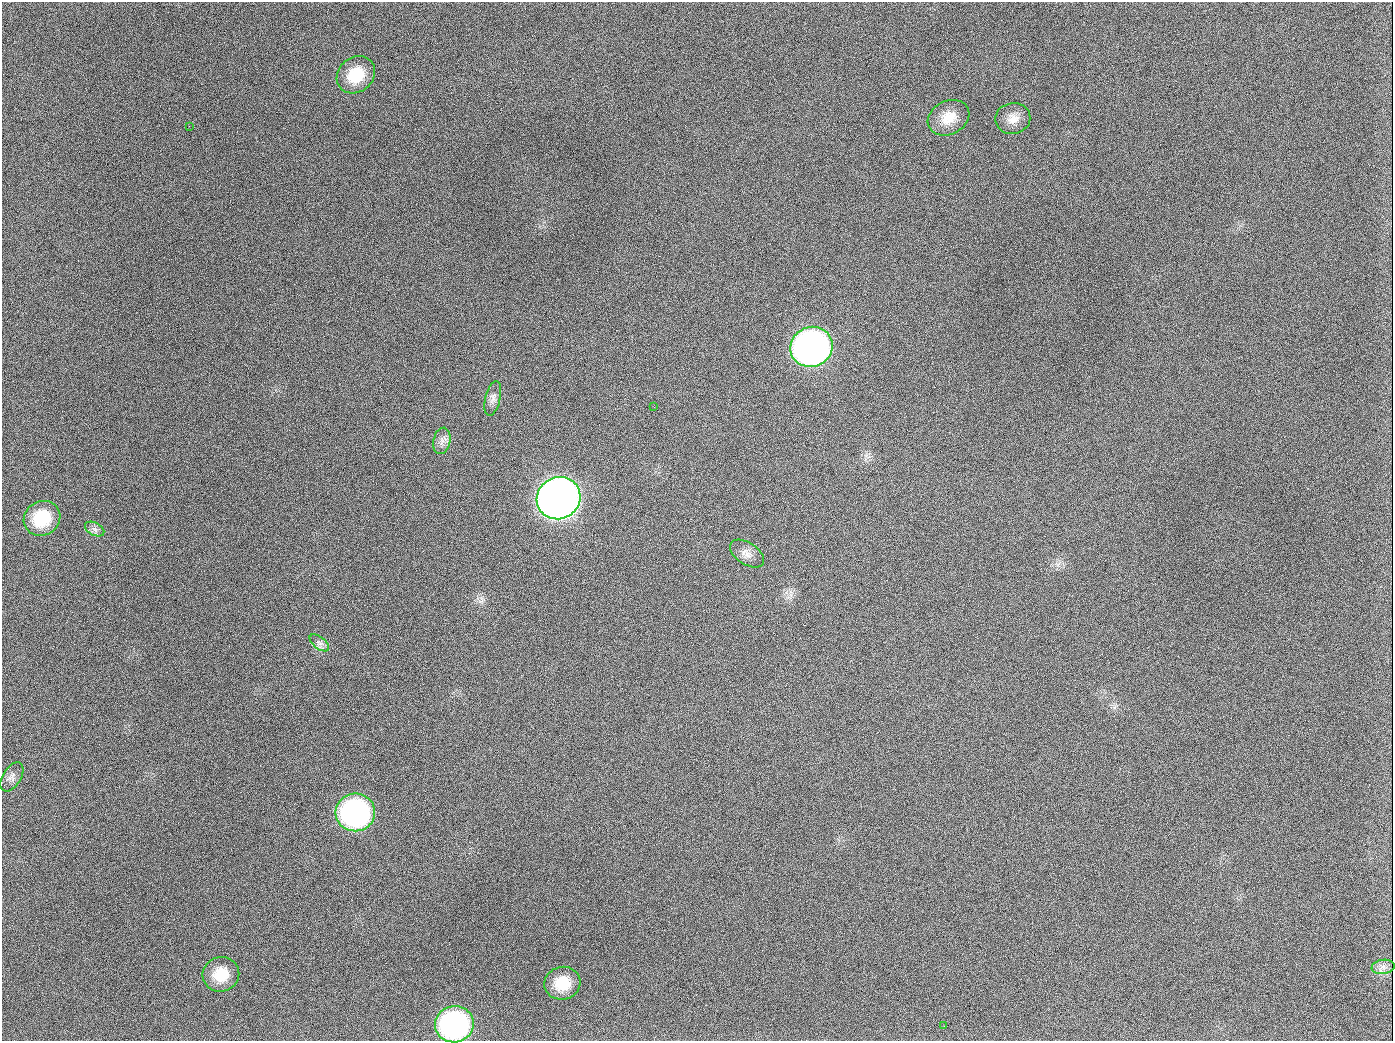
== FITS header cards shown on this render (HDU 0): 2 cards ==
NAXIS1  =                 1391
NAXIS2  =                 1039

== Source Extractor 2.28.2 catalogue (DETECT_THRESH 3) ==
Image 1391 x 1039 px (HDU 0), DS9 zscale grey, 1 PNG px = 1 image px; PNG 1395 x 1043 px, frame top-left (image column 1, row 1039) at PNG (2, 2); each listed source drawn as its Kron ellipse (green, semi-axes under 4 px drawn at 4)
Background 1410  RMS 67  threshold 200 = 3 sigma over >= 5 px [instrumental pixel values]
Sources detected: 20; all 20 listed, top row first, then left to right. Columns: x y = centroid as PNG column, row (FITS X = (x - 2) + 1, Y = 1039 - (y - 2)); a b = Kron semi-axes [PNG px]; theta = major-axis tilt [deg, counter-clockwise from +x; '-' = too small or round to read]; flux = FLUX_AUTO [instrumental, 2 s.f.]
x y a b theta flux
356 75 20 17 40 1.5e+05
948 118 21 17 27 9.2e+04
1013 118 17 15 10 5.4e+04
189 126 2 2 - 9.5e+03
811 347 21 19 24 2.5e+06
493 398 17 7 77 2.8e+04
654 407 3 2 - 5.1e+03
442 441 13 8 78 2.8e+04
559 498 22 21 - 5.8e+06
42 518 19 17 32 1.9e+05
95 529 10 6 -26 1.8e+04
747 554 19 11 -34 4.0e+04
319 643 11 6 -38 1.9e+04
12 777 16 9 58 2.9e+04
355 812 20 19 - 1.1e+06
1383 967 11 7 7 1.6e+04
221 974 18 17 - 1.2e+05
562 983 18 16 15 1.2e+05
454 1024 19 18 - 1.0e+06
944 1026 2 2 - 8.0e+03